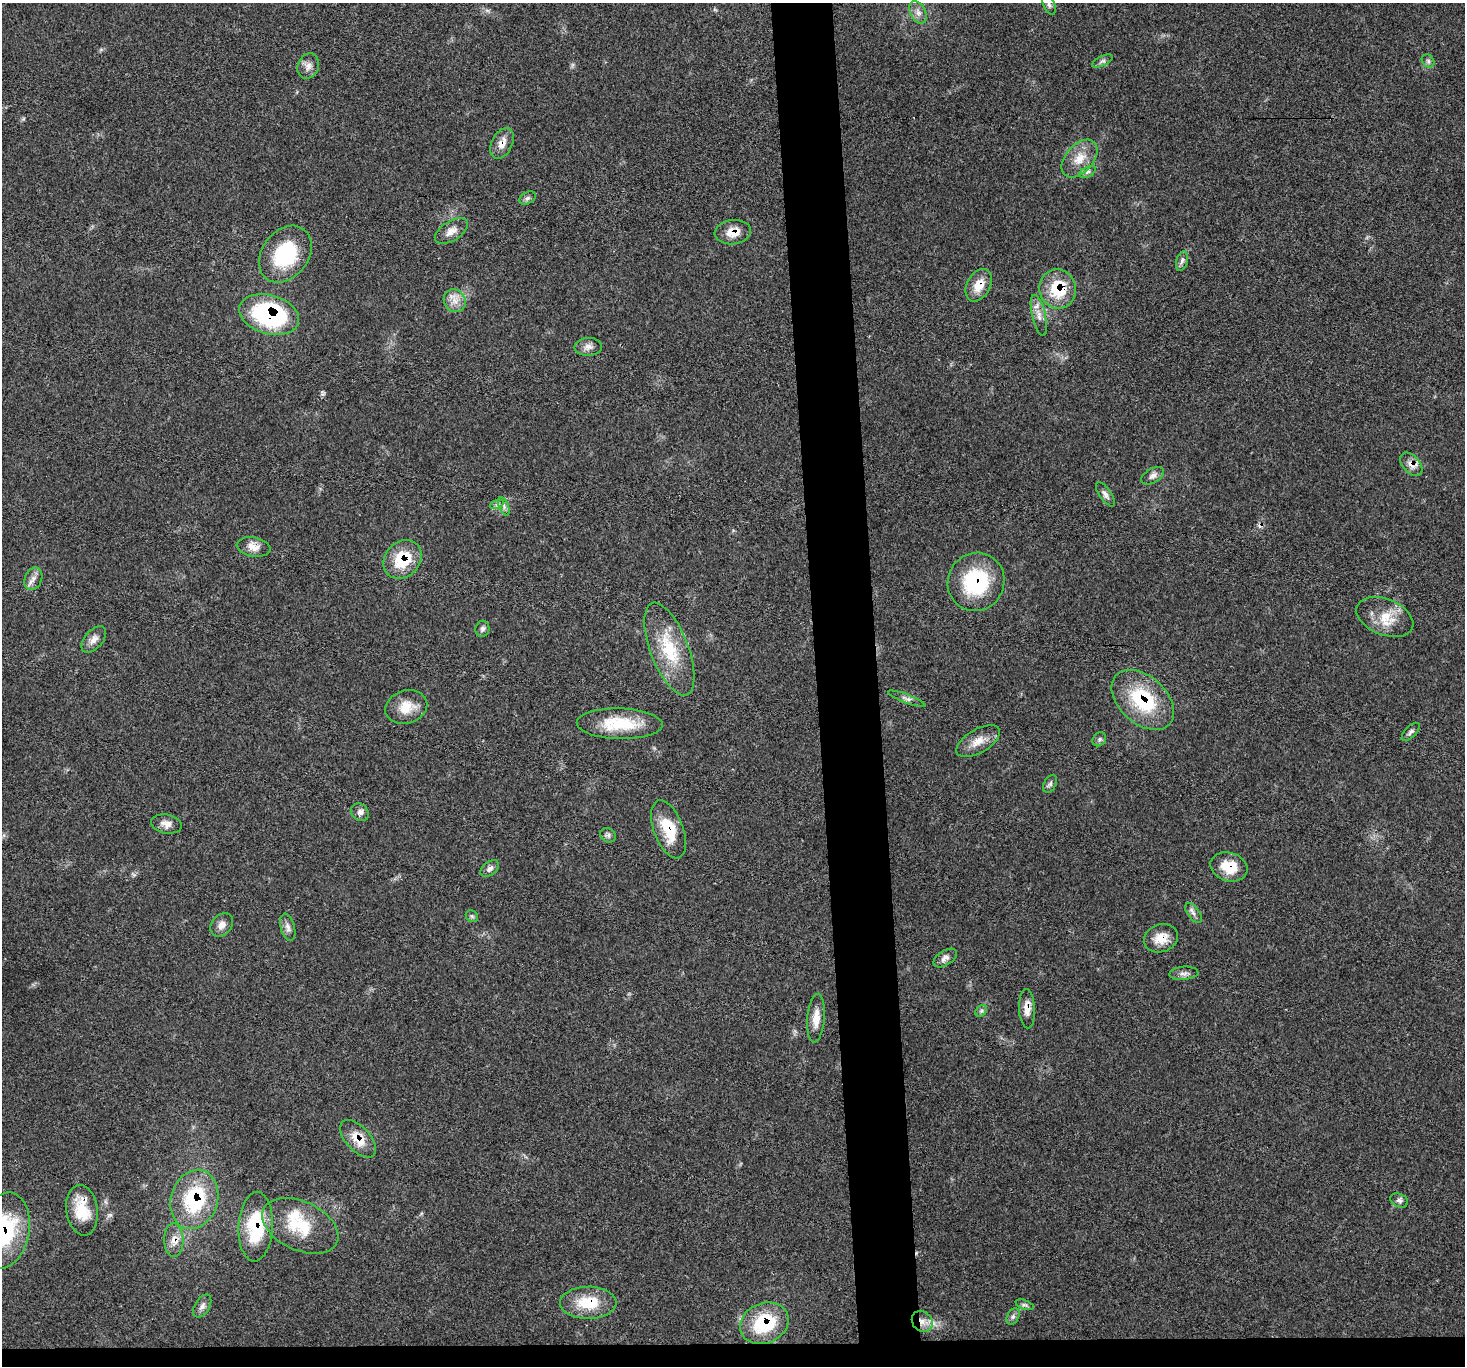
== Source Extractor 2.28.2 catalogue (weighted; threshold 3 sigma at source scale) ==
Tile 8 of 3 x 3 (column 2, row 3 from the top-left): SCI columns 1466-2928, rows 129-1492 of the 4392 x 4373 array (HDU 1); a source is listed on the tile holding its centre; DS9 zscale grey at full resolution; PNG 1467 x 1368 px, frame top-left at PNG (2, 3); each listed source drawn as its Kron ellipse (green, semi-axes under 4 px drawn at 4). Shown black and unused: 6% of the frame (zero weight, under 3 of 5 exposures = <1% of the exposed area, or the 3 px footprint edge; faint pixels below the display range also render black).
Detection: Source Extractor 2.28.2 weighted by HDU 2 'WHT'; one run over the whole footprint, this tile lists its part. Background 0.0464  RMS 0.004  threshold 0.018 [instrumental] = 3 sigma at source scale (4.5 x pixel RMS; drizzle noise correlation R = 1.50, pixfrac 1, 0.05/0.05 arcsec/px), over >= 5 px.
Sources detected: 72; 1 cosmic-ray / hot-pixel residue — neither listed nor drawn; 1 inside a brighter listed object's ellipse — not listed separately; the other 70 listed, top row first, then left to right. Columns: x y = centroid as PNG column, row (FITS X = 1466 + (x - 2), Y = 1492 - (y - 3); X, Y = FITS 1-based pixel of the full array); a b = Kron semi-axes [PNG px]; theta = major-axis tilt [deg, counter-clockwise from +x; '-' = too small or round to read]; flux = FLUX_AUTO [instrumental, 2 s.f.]
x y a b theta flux
1049 5 10 5 -65 1.5
918 12 12 7 -62 2.4
1102 61 11 5 25 1.2
1428 61 7 5 -48 1
308 66 13 10 65 2.8
502 143 16 10 63 3.8
1079 159 22 13 49 6.9
1087 172 9 5 27 1.1
527 198 9 5 27 1.1
451 231 18 9 32 3.6
733 232 18 12 6 5.9
285 254 31 23 53 27
1182 261 10 5 74 1.3
979 285 17 11 61 5.8
1058 289 20 18 -76 18
455 301 12 10 -54 3.8
269 315 30 19 -16 51
1039 315 21 6 -77 3.3
588 347 14 9 3 2.5
1411 464 14 8 -48 2.9
1153 476 12 7 30 1.9
1105 494 14 5 -55 1.7
497 504 7 4 20 0.98
504 506 9 4 -68 1.3
254 547 17 9 -9 4.2
402 559 21 17 46 16
33 579 12 8 67 2.3
976 582 29 28 - 31
1385 617 30 18 -22 9.9
482 629 8 7 - 1.2
94 639 15 9 50 2.8
669 649 49 19 -69 20
907 699 20 4 -21 1.6
1143 700 36 23 -42 28
406 707 21 16 17 7.4
620 724 43 15 -1 16
1411 732 11 5 45 1.2
1099 739 7 6 - 0.93
978 741 24 11 30 5.6
1050 784 9 6 60 1.2
360 812 9 8 - 1.6
166 824 15 9 -10 2.8
669 829 30 14 -69 13
608 835 8 7 - 1.1
1229 867 19 14 -16 9
490 868 10 6 38 1.7
1193 913 11 6 -54 1.5
472 916 7 5 -44 0.79
222 925 13 10 47 2.6
288 927 14 7 -75 2
1161 938 17 14 17 6.3
945 958 13 7 32 2.1
1184 973 14 6 4 1.9
1027 1009 20 8 -87 3.7
981 1011 6 5 - 0.88
816 1018 24 8 85 5
358 1139 23 12 -47 7
194 1199 30 23 73 33
1399 1200 9 6 -24 1.5
82 1210 25 15 -82 11
300 1226 40 24 -25 19
256 1227 35 17 87 23
5 1231 38 24 79 32
174 1240 17 9 -87 3.8
588 1303 28 16 0 14
1024 1305 9 4 -20 0.92
202 1306 12 7 60 1.8
1013 1316 9 6 64 1.2
922 1321 11 9 -49 3.4
764 1323 25 20 23 23
Overlapping masked pixels (flux is a lower limit): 22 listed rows (the first 20) at x y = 502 143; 733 232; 979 285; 1058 289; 269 315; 1411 464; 402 559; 976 582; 1143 700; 669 829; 1229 867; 1161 938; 1027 1009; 358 1139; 194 1199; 82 1210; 256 1227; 5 1231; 174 1240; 588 1303
Isophote crosses this tile's border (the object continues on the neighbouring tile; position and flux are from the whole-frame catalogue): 1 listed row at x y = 5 1231